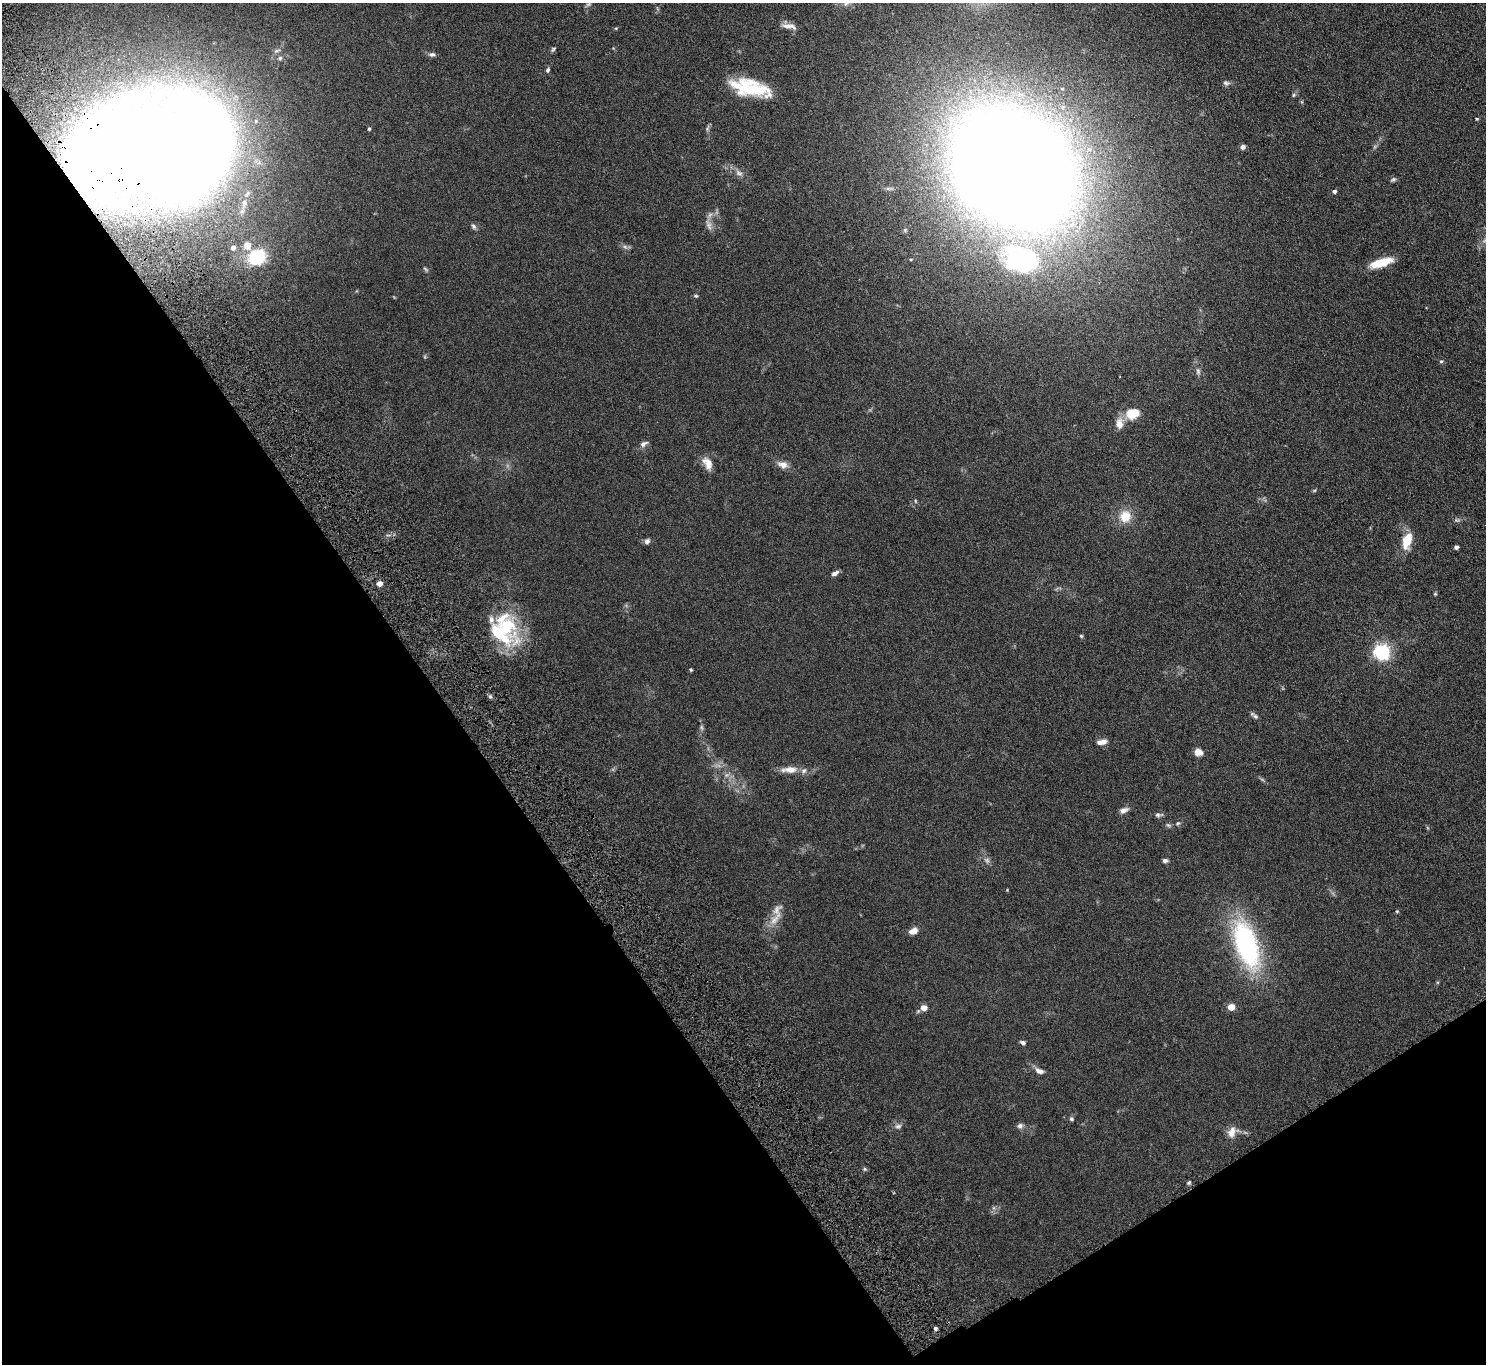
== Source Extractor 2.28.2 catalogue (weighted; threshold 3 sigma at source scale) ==
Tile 14 of 4 x 4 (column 2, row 4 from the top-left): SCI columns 1536-3019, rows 203-1564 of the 6036 x 5989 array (HDU 1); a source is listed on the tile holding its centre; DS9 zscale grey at full resolution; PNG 1488 x 1366 px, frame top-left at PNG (2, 3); no overlay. Shown black and unused: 34% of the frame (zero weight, under 4 of 8 exposures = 3% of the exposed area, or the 3 px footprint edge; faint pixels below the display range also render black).
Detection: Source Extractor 2.28.2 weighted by HDU 2 'WHT'; one run over the whole footprint, this tile lists its part. Background 0.122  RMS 0.0068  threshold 0.0279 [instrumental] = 3 sigma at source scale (4.09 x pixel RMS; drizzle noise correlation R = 1.36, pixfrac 0.8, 0.05/0.05 arcsec/px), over >= 5 px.
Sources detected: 87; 7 too faint to see at this stretch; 3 inside a brighter object's white glare — not listed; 5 inside a brighter listed object's ellipse — not listed separately; the other 72 listed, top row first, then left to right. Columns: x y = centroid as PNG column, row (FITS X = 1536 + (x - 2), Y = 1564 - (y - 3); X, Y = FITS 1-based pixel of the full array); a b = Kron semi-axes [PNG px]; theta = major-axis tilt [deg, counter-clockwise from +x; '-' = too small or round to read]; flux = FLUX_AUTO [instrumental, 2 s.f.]
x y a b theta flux
846 3 10 6 50 2.4
789 26 20 7 -9 3.9
616 28 5 3 - 0.56
553 49 7 5 54 0.99
432 54 8 6 8 1.6
280 58 6 6 - 1.4
548 70 6 5 - 1.2
1226 83 9 6 -15 1.6
752 89 37 18 -15 32
1294 95 6 5 - 0.93
1477 119 4 3 - 0.62
369 129 4 4 - 0.89
707 129 6 5 - 1
1243 147 5 5 - 2
154 149 108 56 9 1800
1013 167 78 63 -44 2100
739 173 11 6 -29 2.7
1393 180 7 5 25 1.1
1334 191 5 4 - 1.2
244 203 18 7 81 5.2
709 225 17 6 -70 3.2
474 226 8 5 -58 1.4
247 246 5 5 - 12
233 248 5 5 - 3
257 257 14 12 38 36
911 259 5 3 - 0.48
1022 262 57 42 -40 100
1381 263 26 8 17 13
696 296 6 4 5 0.8
1441 361 5 4 - 0.77
1198 371 10 6 -82 1.8
1132 413 13 9 17 15
1119 423 17 10 -87 5.1
644 444 12 6 32 2.3
707 463 17 10 -62 5.6
783 465 13 8 -15 4.3
915 501 6 4 -88 0.64
1125 516 14 13 - 11
1407 540 22 10 74 12
647 541 8 6 37 1.7
1456 547 4 4 - 1.5
835 573 9 5 27 2.4
379 584 4 4 - 5.9
1435 594 5 4 - 0.69
506 626 32 25 -44 36
1081 636 4 4 - 0.74
1382 652 6 6 - 170
691 670 4 4 - 0.67
1254 715 12 5 -39 1.6
702 727 8 4 -81 1.3
1102 742 13 7 12 3.7
1198 752 9 8 - 4.1
789 770 22 8 2 6.3
1124 810 11 6 21 2.8
1158 815 11 5 -1 1.6
1178 823 7 4 40 1.1
987 860 8 6 -69 1.7
1165 861 6 5 - 1.4
1397 911 4 4 - 0.59
775 919 26 8 52 6.9
913 931 9 6 22 4.6
1246 945 59 25 -72 90
1231 1007 6 5 - 7.1
924 1008 6 5 - 4.9
1023 1043 7 5 -26 1.6
1039 1071 12 6 -23 3.1
1071 1119 5 5 - 1.2
898 1126 9 6 10 1.9
1020 1126 7 6 - 1.9
1232 1132 14 9 74 5.2
1189 1183 5 4 - 0.94
935 1328 4 4 - 1.4
Overlapping masked pixels (flux is a lower limit): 1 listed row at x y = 154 149
Isophote crosses this tile's border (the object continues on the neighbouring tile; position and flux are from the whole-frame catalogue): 1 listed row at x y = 846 3